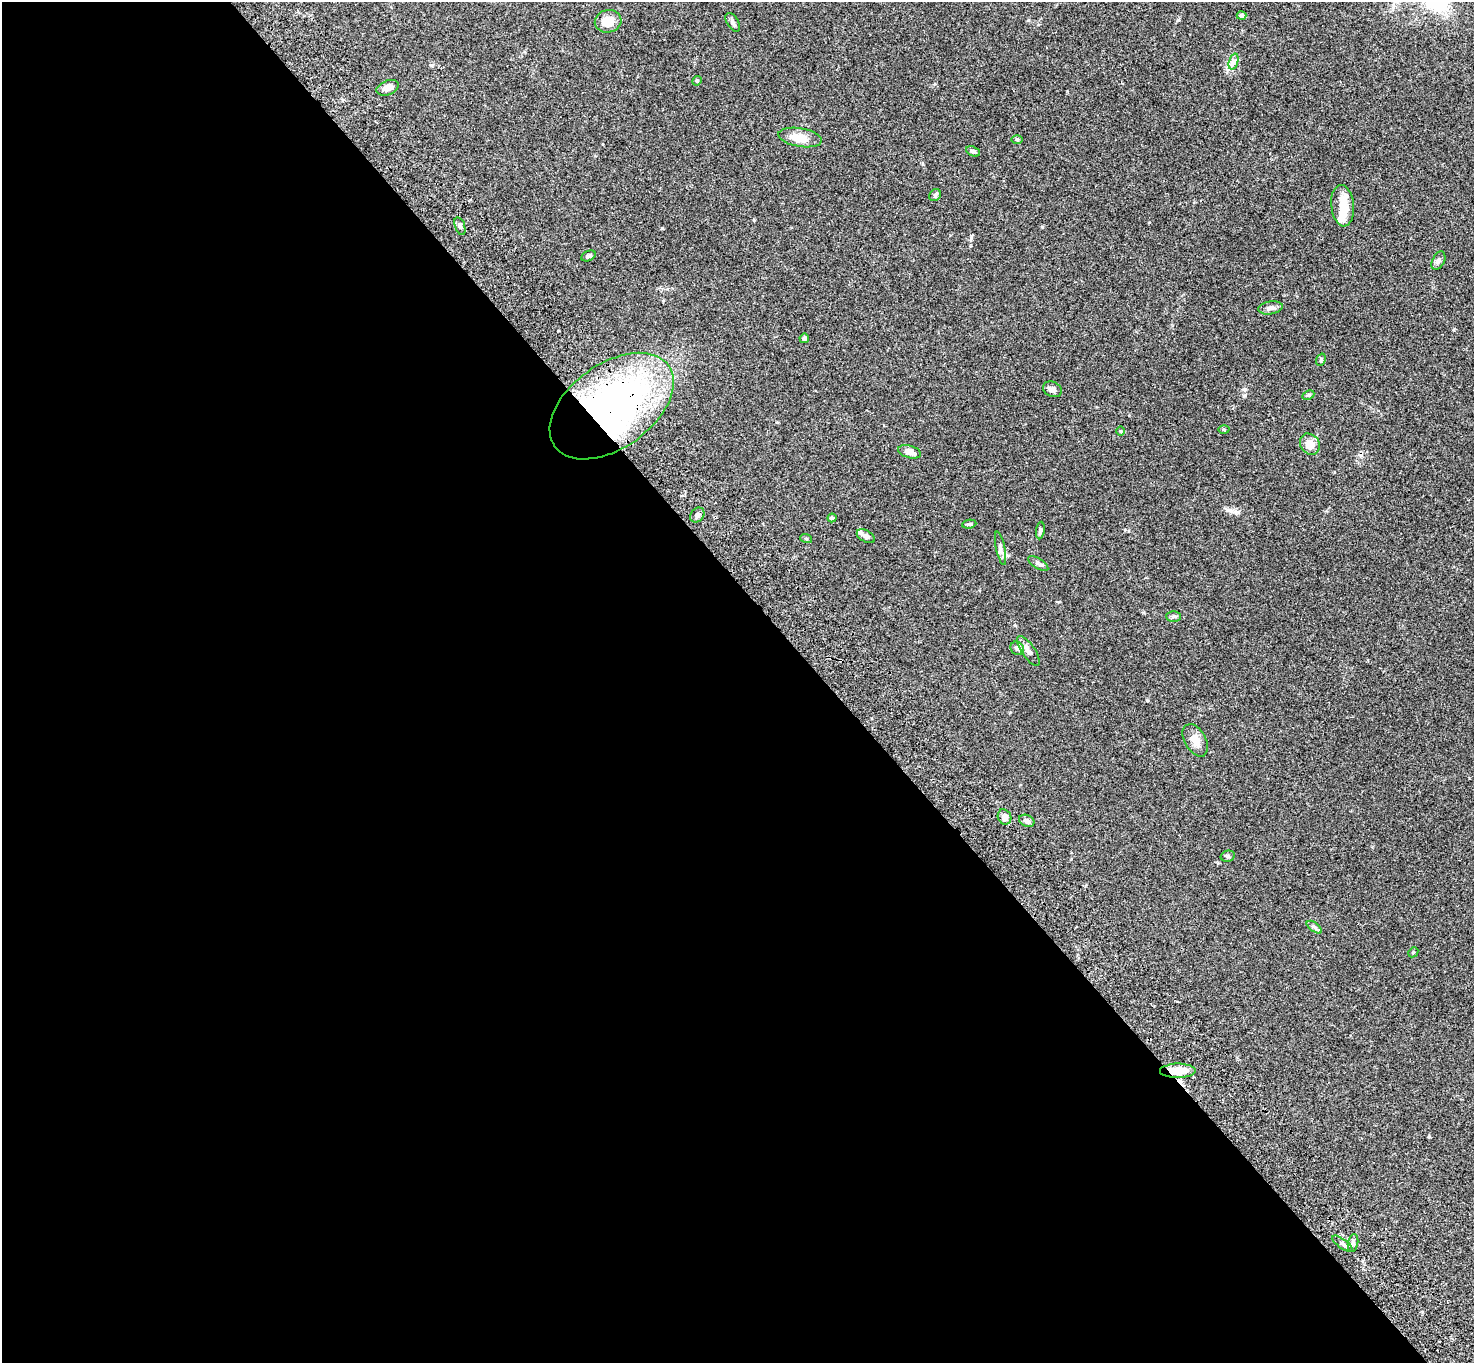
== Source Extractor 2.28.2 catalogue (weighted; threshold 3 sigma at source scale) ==
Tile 9 of 4 x 4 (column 1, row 3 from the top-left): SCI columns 105-1576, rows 1742-3102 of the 6093 x 6062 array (HDU 1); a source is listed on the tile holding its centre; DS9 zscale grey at full resolution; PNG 1476 x 1365 px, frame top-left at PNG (2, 2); each listed source drawn as its Kron ellipse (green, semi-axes under 4 px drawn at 4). Shown black and unused: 56% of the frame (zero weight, under 3 of 4 exposures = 6% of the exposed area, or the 3 px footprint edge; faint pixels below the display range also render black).
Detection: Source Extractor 2.28.2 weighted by HDU 2 'WHT'; one run over the whole footprint, this tile lists its part. Background 0.0598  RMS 0.0052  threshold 0.0233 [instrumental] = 3 sigma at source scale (4.5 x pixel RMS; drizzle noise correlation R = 1.50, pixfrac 1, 0.05/0.05 arcsec/px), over >= 5 px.
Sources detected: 48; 1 inside a brighter object's white glare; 1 cosmic-ray / hot-pixel residue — neither listed nor drawn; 2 inside a brighter listed object's ellipse — not listed separately; the other 44 listed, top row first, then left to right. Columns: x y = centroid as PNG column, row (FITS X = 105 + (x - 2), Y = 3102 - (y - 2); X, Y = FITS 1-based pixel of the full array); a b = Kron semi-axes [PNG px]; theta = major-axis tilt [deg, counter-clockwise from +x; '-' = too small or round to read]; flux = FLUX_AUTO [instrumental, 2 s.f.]
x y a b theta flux
1241 15 5 4 - 1.6
608 21 13 11 13 7.8
733 22 10 5 -58 1.4
1233 61 8 4 72 1.5
697 81 5 4 - 0.64
388 88 12 7 22 3.4
800 137 22 9 -9 6.9
1017 139 6 4 -1 0.55
973 151 7 5 -25 1.1
935 195 6 5 - 0.86
1343 206 21 11 -84 7.8
460 226 9 5 -71 1.3
588 256 7 5 25 1.1
1438 261 10 6 64 1.5
1270 308 12 6 9 2
804 338 5 4 - 1.3
1321 360 6 4 71 0.68
1053 389 10 7 -22 2.1
1308 395 6 4 26 0.77
612 406 70 42 36 170
1224 430 5 3 - 0.5
1121 431 5 3 - 0.47
1310 444 11 9 -54 4.8
909 452 11 6 -16 3.3
697 515 8 6 49 1.8
832 518 4 4 - 0.6
969 524 7 4 7 0.72
1040 531 9 4 84 0.89
866 536 10 5 -30 1.6
806 538 6 4 -20 0.46
1001 548 17 4 -78 1.7
1038 564 11 5 -33 1.3
1174 616 7 5 -1 1
1017 648 7 6 - 1.4
1028 651 17 6 -56 2.6
1195 740 18 10 -60 4.8
1004 817 8 6 -64 3.2
1027 821 8 5 -23 1.4
1228 856 7 5 13 0.92
1314 927 9 4 -36 1.1
1413 952 5 4 - 0.64
1178 1071 18 7 1 10
1353 1243 9 5 79 1.6
1343 1244 12 4 -36 1.4
Overlapping masked pixels (flux is a lower limit): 2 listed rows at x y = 612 406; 1178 1071
Unlisted compact peaks at least as high as the median listed source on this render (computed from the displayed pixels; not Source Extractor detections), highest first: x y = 662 228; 971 238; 1178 20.